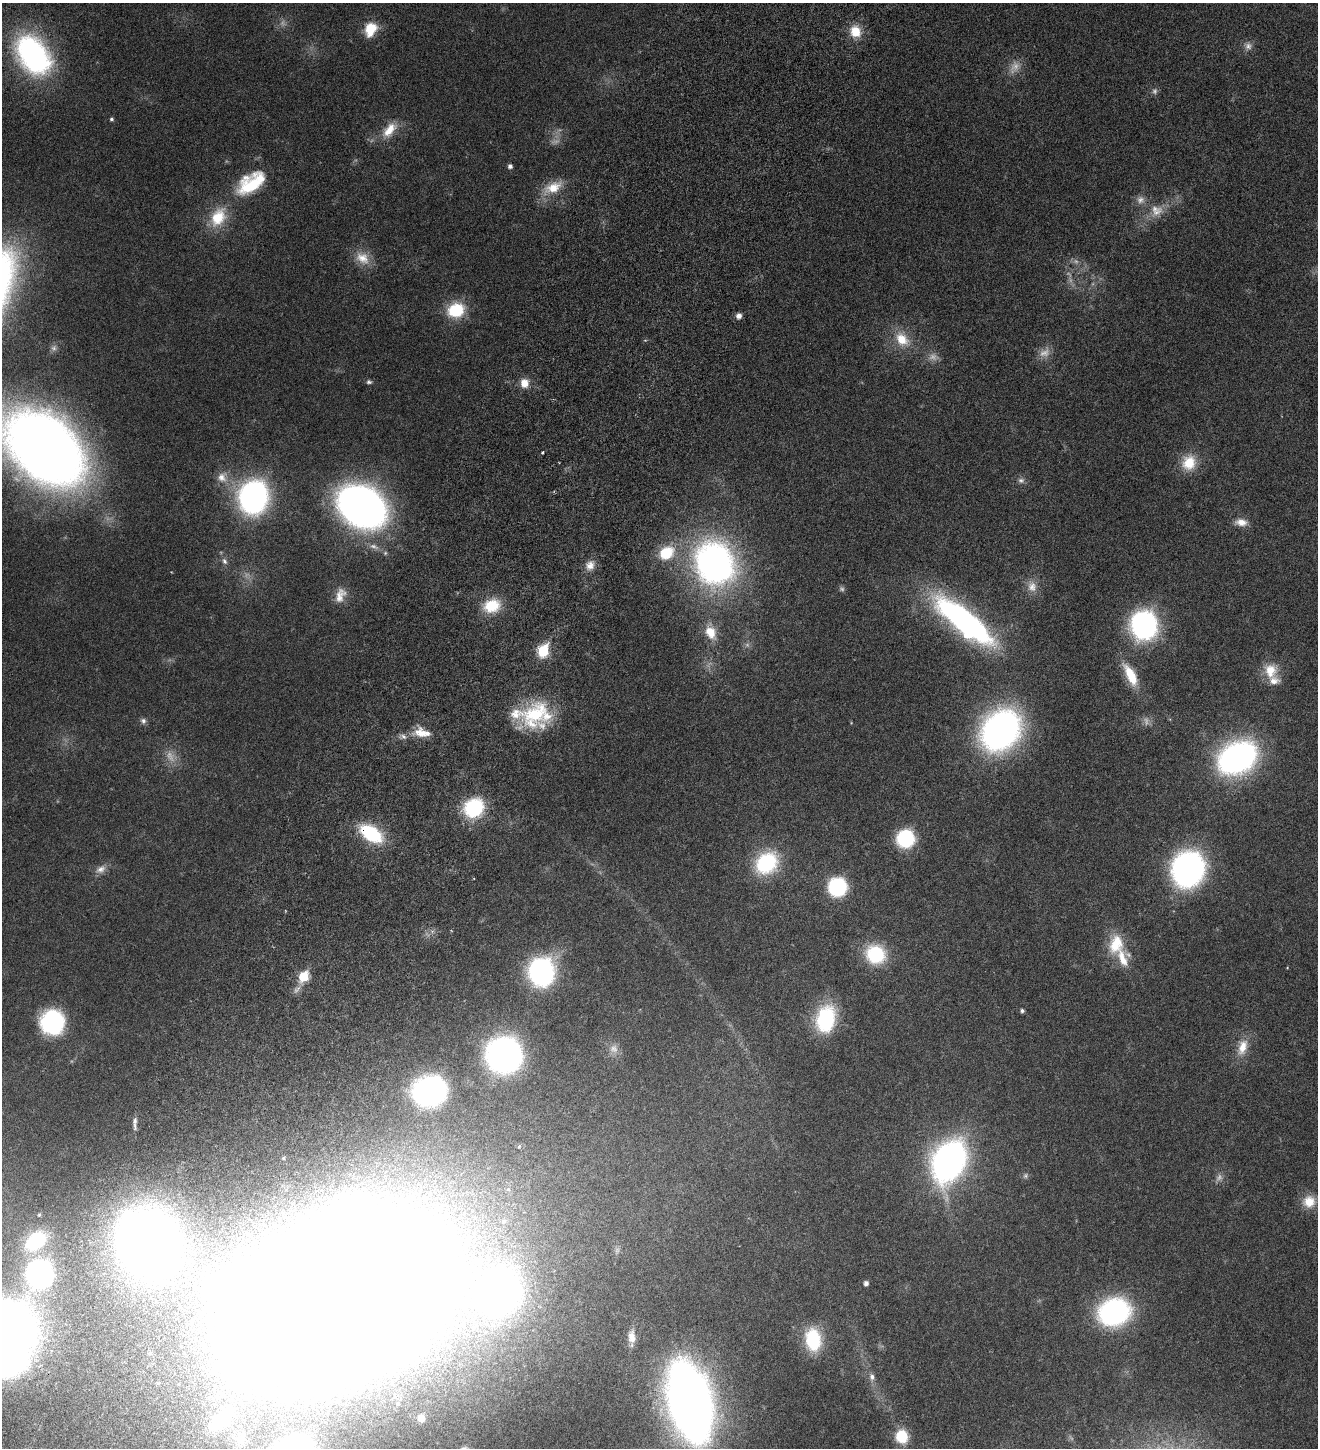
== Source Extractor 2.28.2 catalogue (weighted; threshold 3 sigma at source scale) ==
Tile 7 of 4 x 4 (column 3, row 2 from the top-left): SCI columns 2919-4234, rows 2987-4432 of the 5971 x 5969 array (HDU 1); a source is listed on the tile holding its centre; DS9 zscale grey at full resolution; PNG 1320 x 1450 px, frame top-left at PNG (2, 3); no overlay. Shown black and unused: <1% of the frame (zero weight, under 4 of 8 exposures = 6% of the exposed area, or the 3 px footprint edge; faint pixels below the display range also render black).
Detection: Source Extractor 2.28.2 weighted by HDU 2 'WHT'; one run over the whole footprint, this tile lists its part. Background 0.0183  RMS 0.0026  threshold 0.0107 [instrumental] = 3 sigma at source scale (4.09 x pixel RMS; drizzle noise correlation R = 1.36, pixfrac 0.8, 0.05/0.05 arcsec/px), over >= 5 px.
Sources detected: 120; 17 too faint to see at this stretch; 6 inside a brighter object's white glare — not listed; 8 inside a brighter listed object's ellipse — not listed separately; the other 89 listed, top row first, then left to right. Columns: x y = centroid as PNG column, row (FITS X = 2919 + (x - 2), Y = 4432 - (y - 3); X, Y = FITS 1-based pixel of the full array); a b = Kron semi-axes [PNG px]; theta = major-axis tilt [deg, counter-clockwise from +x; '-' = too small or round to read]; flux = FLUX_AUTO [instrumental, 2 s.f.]
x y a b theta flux
370 29 14 11 64 6.4
855 31 16 14 -64 4.2
1248 46 13 11 -31 1.3
33 55 43 28 -55 49
111 119 4 4 - 0.43
389 130 26 13 50 4.5
510 166 4 4 - 0.84
251 183 40 21 35 13
553 188 27 14 27 5.4
1140 200 12 12 - 1.6
1156 212 24 13 19 3.8
218 217 29 19 62 7.8
362 258 22 16 -38 4
456 310 18 15 20 10
739 316 7 6 - 1
902 339 23 16 -47 5.6
369 382 8 6 -5 0.56
524 383 10 9 - 2.7
45 449 57 39 -43 320
542 452 4 3 - 0.29
1189 463 21 19 75 5.7
222 477 16 15 - 3.1
1021 480 10 7 -11 0.87
253 497 20 17 79 87
362 507 34 26 -32 150
1241 522 17 9 -5 2.1
385 553 6 6 - 0.39
666 553 21 17 34 7.5
224 561 9 7 -65 0.8
714 563 44 38 -67 83
590 565 14 12 66 2.1
1032 586 18 13 -76 2.6
340 595 21 13 68 2.9
492 606 21 16 19 7
964 620 71 20 -39 68
1144 625 18 16 -79 63
711 632 19 13 -61 3.9
543 651 7 6 - 18
1270 671 21 19 -72 4.9
1131 675 30 11 -62 6.5
535 714 38 30 58 17
143 721 8 8 - 0.72
1001 730 35 28 50 92
421 733 18 13 -19 3.5
403 736 10 7 -25 0.91
1237 758 29 21 30 80
474 808 18 16 37 18
371 833 24 13 -34 16
905 839 12 12 - 21
766 863 26 21 43 17
101 869 15 10 29 1.6
1188 869 23 21 69 83
837 887 13 12 - 24
875 954 22 20 -24 12
1122 958 55 19 -70 7.5
541 972 17 15 82 72
303 977 6 6 - 13
297 989 14 7 47 1.1
1022 1011 4 4 - 0.56
826 1019 26 18 77 21
54 1022 27 20 -90 20
1242 1047 25 13 74 3.9
614 1049 13 12 - 1.8
504 1055 22 21 - 120
429 1091 22 19 18 67
135 1126 13 5 -87 0.7
519 1146 6 4 68 0.33
283 1158 5 4 - 0.31
949 1161 28 20 65 110
1026 1176 8 7 - 0.57
1309 1202 17 15 24 3.8
39 1215 3 3 - 0.2
504 1221 9 7 7 0.93
36 1241 21 14 39 12
148 1241 46 43 -59 220
39 1274 16 14 82 61
866 1283 5 4 - 0.98
500 1292 28 26 71 120
340 1296 142 100 24 1200
1114 1312 27 23 20 43
9 1329 31 29 -61 280
632 1337 16 8 -87 2.3
813 1340 24 17 -85 12
872 1377 12 8 -81 1.2
690 1403 47 24 -76 370
421 1418 6 5 - 3.5
221 1420 35 19 42 12
902 1436 15 14 - 5.8
240 1439 20 17 47 4.2
Overlapping masked pixels (flux is a lower limit): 1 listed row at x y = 371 833
Isophote crosses this tile's border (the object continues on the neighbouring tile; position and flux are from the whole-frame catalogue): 3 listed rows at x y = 45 449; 9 1329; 690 1403